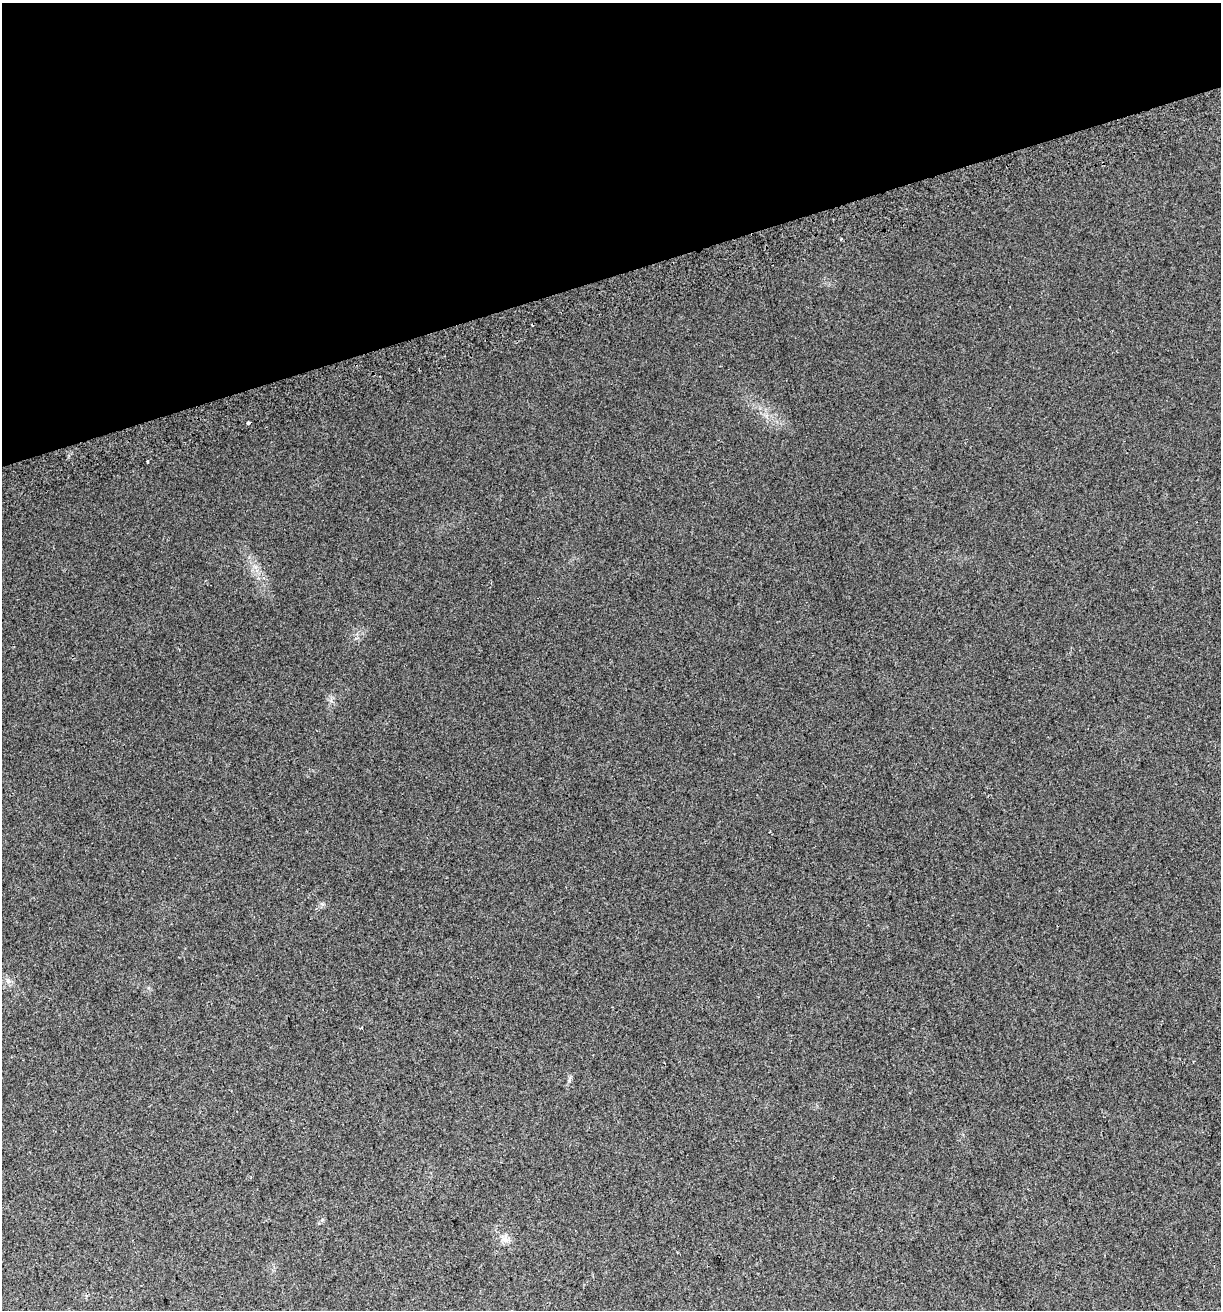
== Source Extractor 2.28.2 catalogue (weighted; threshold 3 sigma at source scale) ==
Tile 3 of 4 x 4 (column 3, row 1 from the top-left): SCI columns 2556-3774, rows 3965-5272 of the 5060 x 5314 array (HDU 1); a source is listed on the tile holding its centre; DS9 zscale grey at full resolution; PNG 1223 x 1312 px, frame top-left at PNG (2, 3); no overlay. Shown black and unused: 21% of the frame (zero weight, under 2 of 3 exposures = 2% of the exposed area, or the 3 px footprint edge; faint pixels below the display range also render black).
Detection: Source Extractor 2.28.2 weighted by HDU 2 'WHT'; one run over the whole footprint, this tile lists its part. Background 0.0296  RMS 0.011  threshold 0.0489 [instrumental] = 3 sigma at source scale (4.5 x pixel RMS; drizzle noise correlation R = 1.50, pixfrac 1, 0.0396/0.0396 arcsec/px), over >= 5 px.
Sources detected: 7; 1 cosmic-ray / hot-pixel residue — not listed; the other 6 listed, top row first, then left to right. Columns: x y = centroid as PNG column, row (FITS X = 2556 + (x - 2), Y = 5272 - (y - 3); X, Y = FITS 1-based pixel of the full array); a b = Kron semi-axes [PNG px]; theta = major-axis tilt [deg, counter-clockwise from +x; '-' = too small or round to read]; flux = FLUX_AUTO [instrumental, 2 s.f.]
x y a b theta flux
841 239 3 3 - 1.1
248 423 3 3 - 3.9
147 462 3 3 - 2.3
8 981 7 4 -19 2.5
361 1027 3 2 - 1.6
505 1239 12 6 -37 5.8